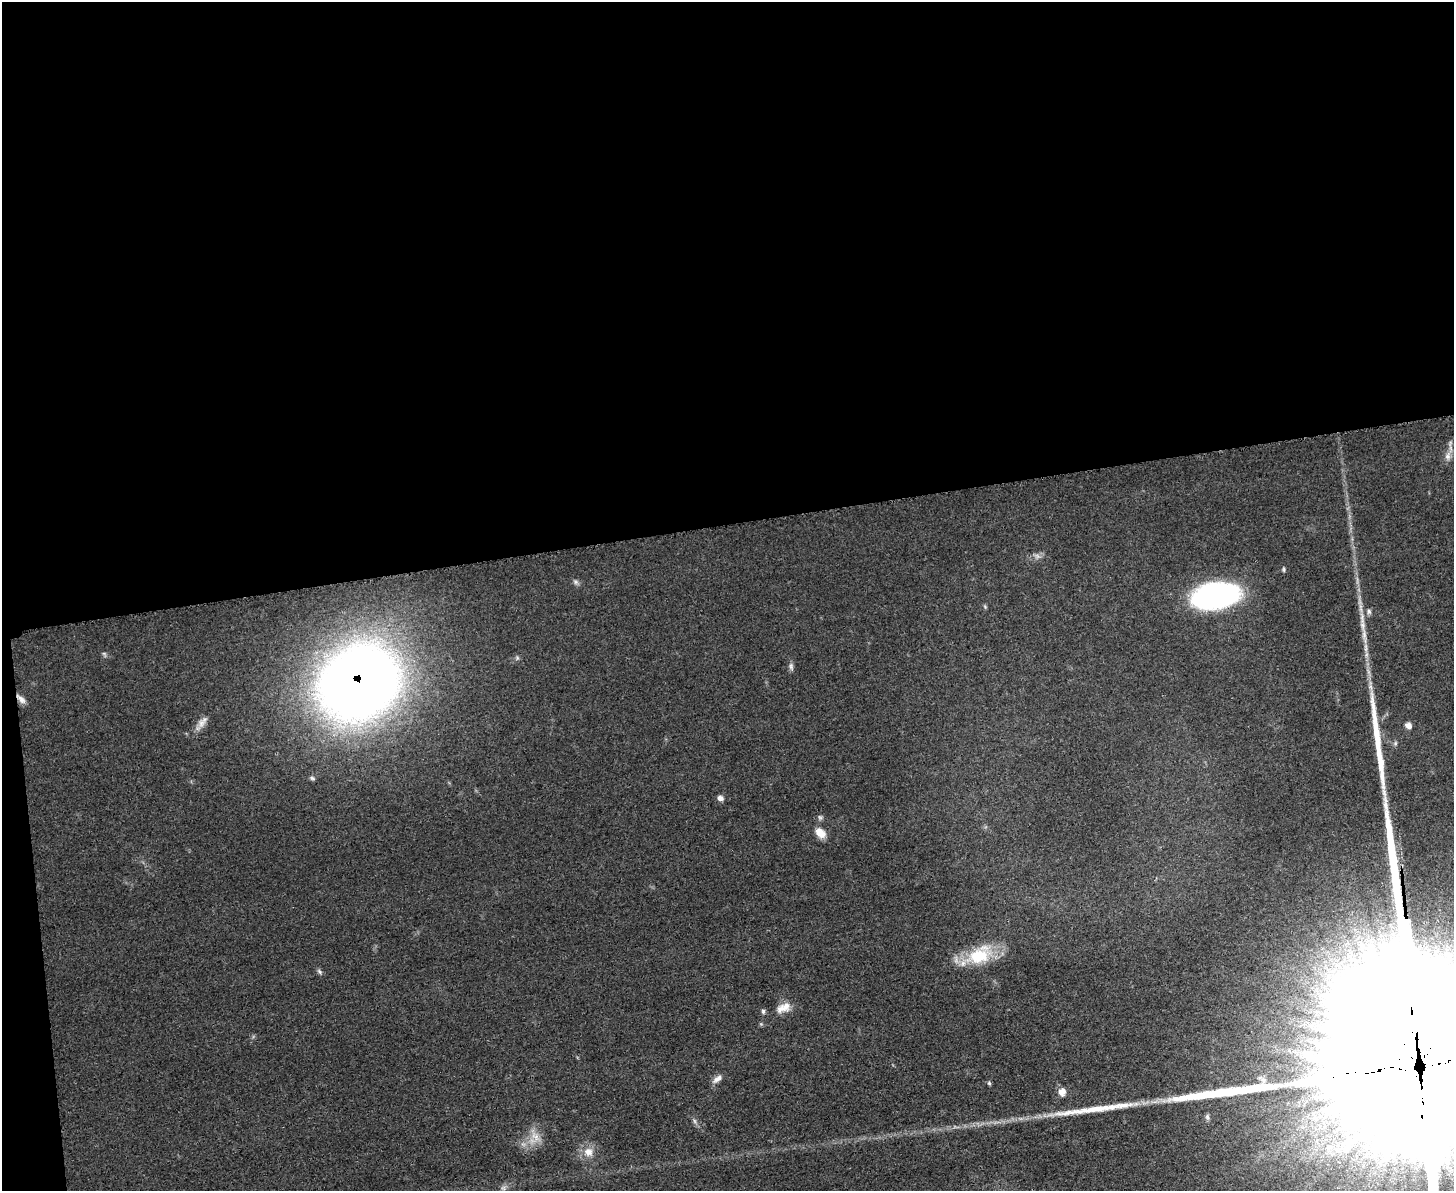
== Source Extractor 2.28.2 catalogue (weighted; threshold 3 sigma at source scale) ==
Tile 1 of 3 x 4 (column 1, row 1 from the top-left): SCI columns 139-1590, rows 3572-4760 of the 4750 x 4766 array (HDU 1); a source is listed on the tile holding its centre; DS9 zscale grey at full resolution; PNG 1456 x 1193 px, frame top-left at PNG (2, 2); no overlay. Shown black and unused: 45% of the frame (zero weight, under 3 of 5 exposures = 1% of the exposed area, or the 3 px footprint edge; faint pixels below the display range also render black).
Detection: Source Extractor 2.28.2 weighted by HDU 2 'WHT'; one run over the whole footprint, this tile lists its part. Background 0.0467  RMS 0.0056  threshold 0.025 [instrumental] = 3 sigma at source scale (4.5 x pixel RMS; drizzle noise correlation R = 1.50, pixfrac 1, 0.05/0.05 arcsec/px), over >= 5 px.
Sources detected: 34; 1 inside a brighter object's white glare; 1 long thin detection or spike segment (spike, bleed or trail) — not listed; the other 32 listed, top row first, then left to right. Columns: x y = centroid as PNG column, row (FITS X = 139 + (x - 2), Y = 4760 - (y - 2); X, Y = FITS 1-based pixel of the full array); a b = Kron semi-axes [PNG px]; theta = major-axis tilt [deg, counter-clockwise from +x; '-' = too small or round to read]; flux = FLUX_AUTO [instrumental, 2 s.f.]
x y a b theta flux
1448 456 12 8 76 3.3
1037 556 7 5 -46 1.5
1284 569 8 3 -90 0.81
576 582 6 6 - 1.3
1213 596 43 29 7 92
1369 612 7 5 -74 1.3
1362 618 21 5 -84 5.4
1366 648 13 5 -90 2.8
104 654 6 4 -19 0.88
791 667 11 5 -84 1.6
359 683 54 46 31 840
1371 687 11 4 -79 2.3
21 699 16 6 -43 2.9
201 723 15 9 67 4
1408 725 7 6 - 3
312 778 7 5 -28 1.1
720 798 7 6 - 2.1
820 833 15 10 -43 5.8
979 955 36 21 30 27
320 972 8 5 -46 1.2
784 1007 21 11 25 6.3
763 1011 6 5 - 1
1419 1066 222 32 -85 240000
717 1079 14 7 39 2.9
989 1083 6 5 - 0.83
1062 1092 7 7 - 5.4
1207 1117 7 6 - 1.2
694 1121 7 4 -88 1.2
535 1136 15 9 -48 5.6
1329 1147 12 11 - 8.3
588 1152 13 13 - 6.3
503 1188 7 6 - 1.5
Overlapping masked pixels (flux is a lower limit): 3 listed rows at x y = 359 683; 21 699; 1419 1066
Isophote crosses this tile's border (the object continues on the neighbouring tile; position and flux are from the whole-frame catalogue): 1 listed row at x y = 1419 1066